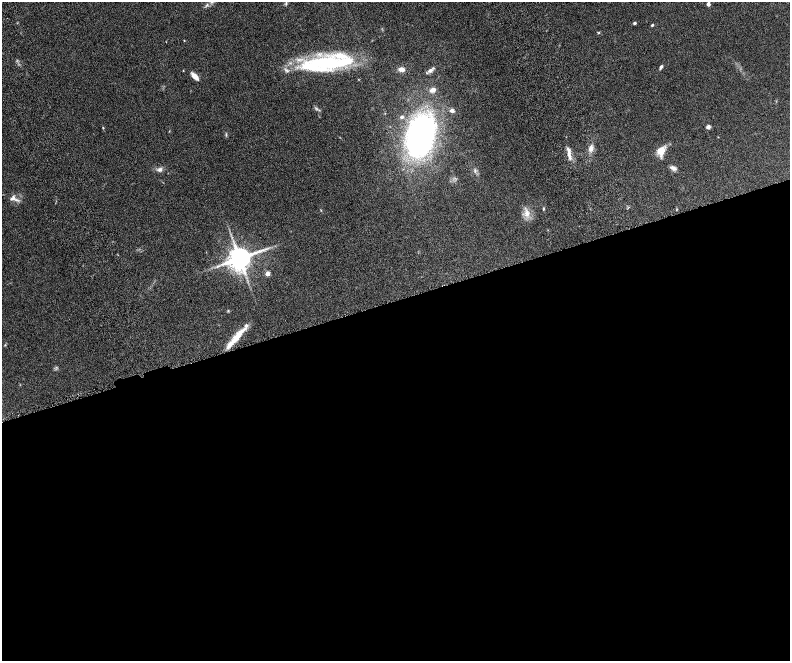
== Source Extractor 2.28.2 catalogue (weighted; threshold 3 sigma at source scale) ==
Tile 15 of 4 x 4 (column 3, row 4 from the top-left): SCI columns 3209-4784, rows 334-1650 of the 6416 x 5807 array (HDU 1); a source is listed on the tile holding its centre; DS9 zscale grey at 2 x 2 block average (1 PNG px = mean of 2 x 2 image px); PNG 792 x 663 px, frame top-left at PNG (2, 2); no overlay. Shown black and unused: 55% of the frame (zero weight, under 4 of 8 exposures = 3% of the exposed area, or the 3 px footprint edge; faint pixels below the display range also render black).
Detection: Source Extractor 2.28.2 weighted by HDU 2 'WHT'; one run over the whole footprint, this tile lists its part. Background 0.0947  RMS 0.0063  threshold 0.0258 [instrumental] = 3 sigma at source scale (4.09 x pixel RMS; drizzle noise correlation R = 1.36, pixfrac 0.8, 0.05/0.05 arcsec/px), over >= 5 px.
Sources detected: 43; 1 inside a brighter object's white glare — not listed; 8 inside a brighter listed object's ellipse — not listed separately; the other 34 listed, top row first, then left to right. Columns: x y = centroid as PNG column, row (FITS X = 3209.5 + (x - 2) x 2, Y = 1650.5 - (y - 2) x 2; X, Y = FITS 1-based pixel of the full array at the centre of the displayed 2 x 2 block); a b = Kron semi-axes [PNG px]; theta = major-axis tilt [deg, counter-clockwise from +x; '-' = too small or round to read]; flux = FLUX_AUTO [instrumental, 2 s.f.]
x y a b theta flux
286 3 5 3 - 1.5
708 4 3 3 - 6.3
207 5 5 3 - 2.2
634 23 4 3 - 1.8
652 25 4 3 - 1.4
599 33 4 3 - 1.1
184 40 3 2 - 0.64
329 63 55 15 3 130
661 67 5 3 - 2.5
402 69 7 5 -10 6
183 70 2 2 - 0.61
430 70 10 4 34 4.7
195 76 10 4 -44 9.5
433 90 6 5 - 7
452 110 5 4 - 4.2
708 127 5 4 - 3.2
103 128 3 2 - 0.8
226 134 5 2 - 1.4
420 136 39 24 77 350
591 148 7 5 78 7
661 151 11 9 48 14
569 155 17 4 -81 8.1
673 168 8 5 -23 4.8
160 169 7 6 - 4.4
475 171 5 3 - 2.1
12 199 19 5 -13 6.8
543 209 4 3 - 1.3
676 209 3 2 - 0.77
527 213 12 8 -79 10
240 258 6 5 - 1800
267 274 3 3 - 13
228 311 4 3 - 1.1
236 337 29 6 49 24
5 345 4 3 - 0.96
Overlapping masked pixels (flux is a lower limit): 1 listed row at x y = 236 337
Isophote crosses this tile's border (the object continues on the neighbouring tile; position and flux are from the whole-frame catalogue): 1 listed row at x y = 286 3